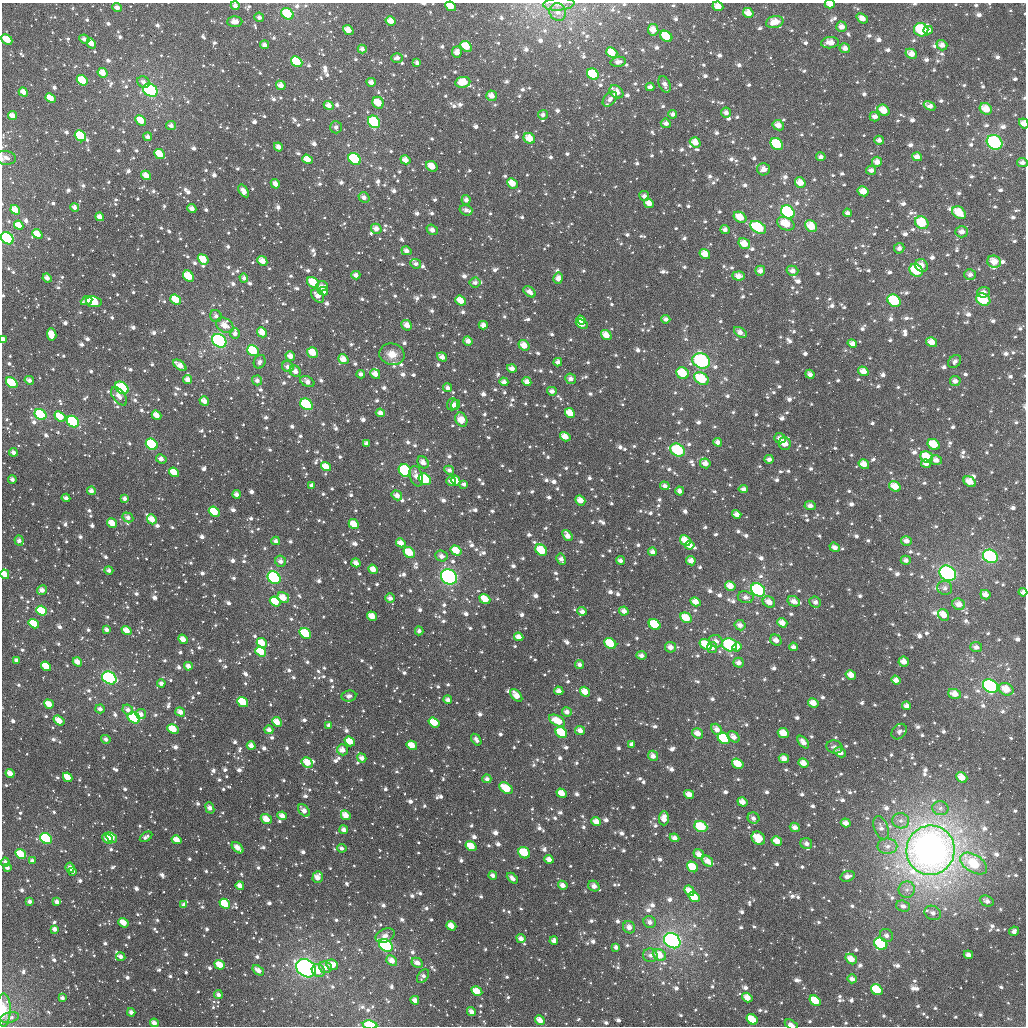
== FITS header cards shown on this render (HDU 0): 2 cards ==
NAXIS1  =                 1024
NAXIS2  =                 1024

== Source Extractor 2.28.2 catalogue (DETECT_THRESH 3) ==
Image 1024 x 1024 px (HDU 0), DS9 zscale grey, 1 PNG px = 1 image px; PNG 1028 x 1028 px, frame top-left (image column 1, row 1024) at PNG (2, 3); each listed source drawn as its Kron ellipse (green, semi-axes under 4 px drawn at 4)
Background 2000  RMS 57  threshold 171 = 3 sigma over >= 5 px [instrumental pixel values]
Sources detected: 1906; of the 1906, the 500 brightest by FLUX_AUTO listed and drawn (1406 fainter detections omitted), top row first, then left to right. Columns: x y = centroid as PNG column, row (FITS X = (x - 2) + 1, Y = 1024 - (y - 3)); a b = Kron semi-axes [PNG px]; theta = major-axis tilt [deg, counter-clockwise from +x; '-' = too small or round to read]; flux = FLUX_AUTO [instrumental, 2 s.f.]
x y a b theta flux
559 4 16 6 4 2.5e+04
830 4 5 3 - 3.1e+04
235 6 4 4 - 2.2e+04
451 6 5 4 - 7.1e+04
718 6 5 4 - 4.6e+04
117 8 5 4 - 2.3e+04
558 12 9 8 - 2.8e+04
748 13 5 5 - 4.4e+04
287 14 6 5 - 1.4e+05
259 17 5 4 - 1.9e+04
862 18 6 4 -37 2.9e+04
391 21 5 4 - 4.8e+04
235 22 7 5 3 3.7e+04
775 22 9 6 12 5.8e+04
842 27 5 5 - 2.9e+04
348 30 5 4 - 4.4e+04
653 30 6 5 - 4.6e+04
921 30 7 6 - 3.0e+05
928 30 4 4 - 1.8e+04
666 36 6 5 - 1.1e+05
7 39 6 4 -43 8.1e+04
84 39 5 4 - 1.8e+04
91 43 5 4 - 3.9e+04
830 43 9 5 6 4.6e+04
265 45 4 4 - 2.1e+04
942 45 5 5 - 2.5e+04
466 46 6 4 -41 7.6e+04
845 48 5 5 - 2.4e+04
362 49 4 4 - 1.8e+04
457 52 6 5 - 3.0e+04
612 53 6 5 - 8.8e+04
911 54 6 4 -29 3.5e+04
397 58 6 5 - 2.0e+04
297 62 6 5 - 2.1e+05
618 62 7 5 10 2.2e+04
417 63 4 4 - 1.8e+04
103 73 5 4 - 5.3e+04
593 74 6 5 - 1.1e+05
82 80 6 4 -38 1.6e+05
143 82 6 5 - 2.3e+04
371 82 4 4 - 2.6e+04
463 82 7 5 8 7.2e+04
665 84 8 5 -65 2.3e+04
281 85 5 4 - 3.4e+04
650 87 4 4 - 1.7e+04
150 90 7 6 - 9.6e+05
23 92 5 4 - 4.1e+04
616 92 8 5 -39 5.1e+04
491 96 5 5 - 3.8e+04
51 98 5 4 - 6.7e+04
610 99 8 5 48 2.0e+04
378 103 6 5 - 1.0e+05
329 105 5 4 - 2.9e+04
930 106 6 4 -27 2.5e+04
986 109 6 5 - 5.5e+04
884 110 6 5 - 6.0e+04
726 113 5 5 - 1.9e+04
673 114 4 4 - 1.8e+04
543 115 5 5 - 1.8e+04
13 116 5 4 - 4.4e+04
875 117 5 4 - 2.1e+04
141 120 6 4 -47 8.7e+04
374 122 7 5 -47 2.3e+05
666 123 5 4 - 1.8e+04
1024 123 5 4 - 3.6e+04
171 125 5 4 - 2.0e+04
778 125 6 5 - 3.6e+04
336 127 6 5 - 1.7e+04
80 136 6 5 - 2.8e+05
148 137 4 4 - 2.2e+04
529 138 6 5 - 6.5e+04
879 140 5 4 - 1.7e+04
695 142 5 5 - 4.5e+04
995 142 8 7 - 4.0e+05
777 144 7 5 -38 2.2e+05
278 147 5 4 - 3.0e+04
160 154 6 4 -42 7.3e+04
821 157 4 4 - 1.7e+04
917 157 5 4 - 2.7e+04
6 158 10 7 -7 2.4e+04
307 159 5 4 - 5.8e+04
355 159 7 5 -44 4.3e+05
405 160 5 4 - 3.8e+04
877 162 5 5 - 2.9e+04
1022 162 5 4 - 1.9e+04
432 166 6 5 - 5.1e+04
764 169 6 6 - 2.8e+04
871 170 5 4 - 1.9e+04
146 175 5 4 - 4.4e+04
512 183 6 4 -43 5.9e+04
800 183 5 5 - 4.7e+04
275 184 5 4 - 2.6e+04
243 191 7 4 -55 3.2e+04
863 191 5 5 - 4.8e+04
644 196 5 5 - 1.9e+04
364 197 6 5 - 1.9e+04
466 200 5 4 - 2.2e+04
649 203 5 4 - 3.9e+04
75 207 4 4 - 2.4e+04
192 208 5 4 - 2.7e+04
15 210 5 4 - 6.1e+04
466 210 6 5 - 1.8e+04
788 212 7 6 - 4.0e+05
847 213 4 4 - 1.8e+04
959 213 7 5 -38 8.6e+04
100 217 4 4 - 2.8e+04
740 217 7 5 -34 6.7e+04
922 223 7 6 - 1.2e+05
786 224 9 6 -26 8.3e+04
19 225 5 4 - 5.2e+04
811 226 6 5 - 7.2e+04
758 227 8 5 -29 2.7e+05
376 229 5 5 - 3.4e+04
432 230 6 4 -39 2.2e+04
725 230 5 4 - 1.9e+04
962 232 6 5 - 2.6e+04
37 234 5 4 - 6.7e+04
7 238 7 5 -41 7.2e+05
744 244 6 5 - 5.6e+04
899 248 5 5 - 1.7e+04
406 251 5 4 - 2.2e+04
705 254 5 4 - 5.6e+04
203 259 6 4 -39 9.6e+04
262 261 5 4 - 5.1e+04
994 262 7 6 - 5.2e+04
416 264 5 4 - 1.7e+04
921 265 7 6 - 3.3e+04
916 270 7 6 - 1.4e+05
760 271 5 5 - 2.8e+04
792 271 6 5 - 2.5e+04
356 275 4 4 - 2.1e+04
970 275 6 5 - 2.0e+04
188 276 6 5 - 1.2e+05
739 276 6 4 -5 3.0e+04
47 278 5 4 - 2.4e+04
244 278 4 4 - 1.8e+04
558 278 6 5 - 2.7e+04
313 282 6 5 - 9.4e+04
475 283 5 5 - 1.8e+04
322 286 6 5 - 2.1e+04
323 291 5 4 - 4.2e+04
530 292 7 4 -38 2.6e+04
984 292 6 5 - 2.1e+04
318 296 8 5 -53 3.7e+04
983 299 7 5 -30 1.8e+05
176 300 6 4 -41 8.9e+04
87 301 6 4 24 1.9e+04
461 301 6 4 -38 7.0e+04
894 301 7 5 -34 2.4e+05
94 302 8 5 -9 2.9e+05
216 316 6 5 - 1.9e+04
666 319 4 4 - 1.7e+04
581 320 5 4 - 3.2e+04
582 324 6 4 -23 5.4e+04
225 325 9 7 -34 4.9e+04
407 325 5 5 - 3.4e+04
483 325 4 4 - 2.8e+04
262 332 5 4 - 5.5e+04
740 332 7 4 -35 2.8e+04
52 334 6 4 -81 6.6e+04
235 334 5 5 - 1.9e+04
606 335 6 4 -38 5.0e+04
3 340 4 3 - 8.9e+04
219 341 7 6 - 7.8e+05
468 341 5 4 - 2.6e+04
932 342 6 5 - 4.4e+04
852 343 5 4 - 2.7e+04
524 345 6 5 - 4.9e+04
253 351 6 5 - 2.6e+05
313 353 6 5 - 9.0e+04
392 354 13 10 -14 5.5e+04
290 356 5 4 - 3.4e+04
442 357 5 4 - 3.0e+04
343 359 5 4 - 4.4e+04
701 361 9 7 -22 4.9e+05
955 361 7 5 47 1.7e+04
260 362 7 5 64 1.8e+04
558 362 4 4 - 2.2e+04
180 365 8 4 -37 4.4e+04
288 367 6 5 - 2.0e+04
512 368 5 4 - 2.5e+04
295 371 6 5 - 2.7e+04
863 371 5 4 - 3.9e+04
683 373 7 5 -33 1.5e+05
361 374 4 4 - 1.8e+04
375 374 5 4 - 4.0e+04
810 374 5 4 - 2.0e+04
571 379 5 5 - 2.0e+04
701 379 8 5 -34 1.6e+05
29 380 5 4 - 2.2e+04
188 380 4 4 - 3.3e+04
257 380 5 5 - 1.9e+04
955 381 5 5 - 2.2e+04
307 382 8 5 -27 2.8e+04
504 382 4 4 - 2.3e+04
527 382 5 4 - 2.9e+04
12 383 6 4 -38 1.6e+05
122 388 7 5 -34 2.4e+05
448 388 5 4 - 1.8e+04
552 391 5 4 - 2.1e+04
119 396 11 6 -54 3.2e+04
204 401 5 4 - 3.5e+04
306 404 7 5 -36 3.5e+05
452 404 6 5 - 1.7e+04
456 405 5 4 - 1.9e+04
380 413 4 4 - 2.8e+04
570 413 5 4 - 6.2e+04
40 414 6 5 - 2.4e+05
157 415 5 4 - 4.8e+04
60 416 6 4 -38 9.8e+04
461 420 7 5 -64 6.3e+04
73 422 7 5 -36 4.2e+05
565 437 5 4 - 4.8e+04
780 438 5 5 - 2.4e+04
718 442 4 4 - 2.2e+04
366 443 4 4 - 1.8e+04
152 444 6 5 - 3.5e+05
785 444 6 6 - 6.9e+04
934 445 6 5 - 1.0e+05
677 450 8 6 -33 2.6e+05
13 452 4 3 - 2.2e+04
927 457 6 5 - 1.2e+05
161 459 5 4 - 2.6e+04
769 459 5 4 - 1.8e+04
936 460 6 4 -20 2.8e+04
423 462 6 5 - 3.2e+04
705 463 5 5 - 3.2e+04
864 464 5 4 - 4.2e+04
926 464 5 4 - 2.4e+04
326 467 5 4 - 6.3e+04
449 470 5 4 - 1.8e+04
405 471 7 5 -46 4.6e+05
174 472 5 4 - 7.4e+04
416 476 10 6 -72 3.6e+04
12 479 4 3 - 1.8e+04
425 479 6 5 - 2.1e+05
451 481 5 4 - 2.6e+04
456 481 5 4 - 5.0e+04
970 482 7 5 -33 4.4e+04
464 484 4 4 - 1.7e+04
312 485 4 4 - 1.7e+04
665 486 5 4 - 1.8e+04
895 486 6 5 - 6.0e+04
743 489 5 4 - 1.9e+04
91 491 4 4 - 2.5e+04
680 491 4 4 - 2.0e+04
236 494 4 4 - 2.5e+04
397 495 5 4 - 2.9e+04
66 498 4 3 - 2.0e+04
125 498 4 3 - 2.2e+04
580 500 5 4 - 4.3e+04
810 506 5 4 - 2.1e+04
214 512 6 4 -39 9.2e+04
737 514 5 4 - 2.9e+04
128 517 6 4 -31 2.2e+04
152 519 5 4 - 5.2e+04
112 523 5 4 - 5.9e+04
354 524 5 4 - 6.6e+04
567 536 6 4 -54 3.5e+04
19 540 5 4 - 2.2e+04
685 540 6 5 - 6.5e+04
276 541 4 4 - 1.9e+04
906 541 5 5 - 2.5e+04
401 543 5 4 - 3.9e+04
690 545 5 4 - 3.2e+04
835 547 5 4 - 2.6e+04
541 550 6 5 - 1.1e+05
456 551 6 4 -33 7.3e+04
409 552 6 5 - 1.1e+05
653 552 4 4 - 2.4e+04
441 556 6 5 - 2.5e+04
990 556 8 6 -31 4.3e+05
561 559 6 4 -64 2.0e+04
620 560 4 4 - 1.9e+04
906 560 5 4 - 1.8e+04
281 561 6 5 - 2.3e+04
691 561 5 4 - 3.1e+04
356 563 5 4 - 3.2e+04
373 569 5 4 - 4.1e+04
109 570 4 4 - 1.7e+04
948 573 9 7 -37 7.3e+05
5 574 5 4 - 5.6e+04
449 577 8 7 - 6.5e+05
274 578 7 5 -38 6.0e+05
730 586 5 4 - 4.7e+04
945 588 7 7 - 1.7e+04
42 590 5 4 - 3.1e+04
758 590 7 6 - 4.5e+05
1023 592 4 4 - 1.8e+04
985 595 5 4 - 3.1e+04
746 597 8 6 -10 2.0e+04
283 598 6 5 - 5.5e+04
390 598 5 4 - 2.3e+04
485 599 6 4 -37 7.4e+04
794 601 6 5 - 3.0e+04
275 602 6 4 -38 9.4e+04
695 602 5 4 - 4.0e+04
769 602 6 5 - 3.9e+04
815 602 6 5 - 1.9e+04
959 604 6 5 - 3.4e+04
42 611 6 4 -37 1.6e+05
582 611 5 4 - 2.1e+04
624 611 5 4 - 2.9e+04
944 615 6 5 - 4.7e+04
372 616 5 4 - 5.2e+04
686 618 6 5 - 7.5e+04
782 623 5 4 - 3.7e+04
34 624 5 4 - 1.3e+05
655 625 6 5 - 2.2e+05
740 625 6 5 - 2.3e+04
106 630 4 3 - 1.8e+04
127 630 5 4 - 5.1e+04
419 631 4 4 - 1.8e+04
305 633 6 5 - 2.6e+05
519 637 5 4 - 3.7e+04
183 639 5 4 - 3.7e+04
776 640 6 5 - 2.8e+04
716 641 7 6 - 2.9e+04
262 643 5 4 - 8.7e+04
610 644 6 5 - 1.3e+05
706 644 6 5 - 1.3e+05
730 645 8 6 -21 3.3e+05
670 647 5 5 - 2.8e+04
737 647 5 4 - 3.2e+04
793 647 4 4 - 2.0e+04
976 647 6 5 - 1.9e+04
712 648 5 5 - 2.1e+04
261 652 6 4 -38 1.5e+05
641 655 5 4 - 2.0e+04
16 660 4 3 - 1.8e+04
77 662 5 4 - 4.1e+04
904 662 5 5 - 3.7e+04
738 663 5 5 - 2.3e+04
580 665 5 4 - 1.8e+04
46 666 5 4 - 9.2e+04
188 666 4 3 - 2.7e+04
851 675 5 4 - 4.4e+04
109 678 7 6 - 6.1e+05
896 680 5 4 - 2.7e+04
161 683 4 4 - 1.9e+04
990 686 8 6 -34 1.2e+06
1006 689 7 6 - 6.5e+04
559 691 4 4 - 2.9e+04
585 692 5 4 - 5.2e+04
955 694 6 5 - 3.8e+04
516 695 7 4 -49 4.3e+04
349 696 7 5 8 1.9e+04
448 700 4 4 - 2.2e+04
243 702 6 4 -38 1.9e+05
813 703 5 4 - 4.2e+04
49 704 5 4 - 6.1e+04
906 706 4 4 - 2.0e+04
100 709 5 4 - 2.1e+04
128 710 6 4 -44 2.3e+04
180 712 5 4 - 3.3e+04
567 712 5 4 - 2.3e+04
141 714 5 5 - 2.4e+04
134 718 6 5 - 3.5e+05
59 720 6 4 -37 4.9e+04
557 721 9 5 -29 8.3e+04
277 722 5 4 - 5.7e+04
434 722 6 4 -36 8.0e+04
329 726 4 3 - 2.0e+04
173 729 6 4 -28 8.9e+04
717 729 6 4 -50 2.8e+04
269 730 4 4 - 2.3e+04
580 730 5 4 - 2.9e+04
561 732 6 5 - 1.3e+05
899 732 9 6 47 1.8e+04
698 733 6 5 - 3.5e+04
783 733 6 5 - 6.3e+04
733 737 7 5 -39 2.7e+04
724 738 6 5 - 3.1e+05
106 739 5 4 - 1.7e+04
476 740 6 4 -55 1.9e+04
350 741 5 4 - 7.5e+04
803 742 7 4 -50 2.9e+04
632 744 4 4 - 1.8e+04
412 745 5 4 - 5.7e+04
251 746 4 4 - 2.9e+04
834 747 8 6 -15 1.9e+04
342 750 5 5 - 3.6e+04
840 752 6 4 -28 2.8e+04
653 756 5 4 - 2.4e+04
362 758 5 4 - 2.5e+04
784 758 5 4 - 3.6e+04
307 762 6 4 -30 6.9e+04
803 763 5 4 - 3.6e+04
738 764 6 4 -34 8.8e+04
10 773 4 4 - 4.3e+04
68 777 5 4 - 7.1e+04
962 777 6 4 -40 4.2e+04
487 779 4 4 - 1.7e+04
506 788 7 5 -37 1.1e+05
562 793 5 4 - 5.4e+04
689 794 5 4 - 3.3e+04
742 802 5 4 - 3.8e+04
210 808 5 4 - 2.8e+04
940 808 8 7 - 1.9e+04
304 810 7 5 -47 3.0e+04
346 815 5 4 - 4.3e+04
282 816 5 4 - 3.3e+04
664 818 7 5 88 4.0e+04
753 818 6 5 - 1.8e+04
266 819 6 4 -36 4.5e+04
901 821 8 7 - 2.3e+04
596 822 5 4 - 3.4e+04
846 823 5 4 - 2.8e+04
701 827 7 5 -22 1.6e+05
795 827 5 4 - 2.3e+04
881 828 12 7 -70 2.5e+04
344 830 4 4 - 2.1e+04
111 837 6 4 -41 8.2e+04
146 837 7 4 32 1.8e+04
46 838 6 5 - 3.9e+05
675 838 5 4 - 2.2e+04
758 838 7 6 - 1.2e+05
107 839 6 4 -43 2.9e+04
177 840 5 4 - 5.2e+04
777 841 5 4 - 4.5e+04
806 844 6 5 - 2.0e+04
471 846 6 4 -35 7.9e+04
887 846 10 8 0 2.6e+04
238 848 7 4 -43 4.3e+04
342 848 5 4 - 1.8e+04
930 850 25 24 - 4.0e+06
524 853 6 5 - 1.2e+05
21 854 5 4 - 1.3e+05
699 854 5 4 - 3.3e+04
549 859 5 4 - 2.7e+04
32 861 4 3 - 2.0e+04
707 861 6 4 -38 3.6e+04
5 862 4 4 - 2.0e+04
974 863 15 8 -33 1.9e+05
692 867 6 5 - 1.0e+05
7 868 4 3 - 1.7e+04
70 868 5 4 - 2.1e+04
73 871 4 3 - 1.9e+04
493 875 4 4 - 1.8e+04
848 876 7 5 18 2.3e+04
318 877 6 5 - 4.1e+04
512 878 6 4 -43 1.9e+04
563 885 5 4 - 2.8e+04
240 886 4 4 - 3.1e+04
594 886 6 5 - 2.7e+04
907 890 8 8 - 2.1e+04
689 891 6 4 -42 4.4e+04
694 897 6 5 - 1.4e+05
30 901 3 3 - 1.8e+04
987 901 7 5 -23 2.1e+04
57 902 4 3 - 2.4e+04
225 904 5 4 - 1.4e+05
184 905 4 3 - 1.9e+04
903 906 7 5 -18 1.9e+04
933 913 8 7 - 2.1e+04
650 922 6 5 - 2.3e+04
123 923 5 4 - 5.6e+04
451 926 5 4 - 5.0e+04
629 927 6 5 - 2.9e+04
55 929 4 3 - 2.3e+04
1014 931 5 4 - 1.9e+04
886 935 7 6 - 1.8e+04
385 936 10 6 24 2.6e+04
521 939 4 4 - 2.7e+04
554 941 4 4 - 2.1e+04
672 941 9 7 -36 1.3e+06
881 944 7 5 -35 4.1e+05
386 945 7 5 -37 6.3e+05
616 947 4 3 - 1.7e+04
650 955 7 7 - 1.8e+04
659 955 7 5 -35 7.9e+04
968 955 5 4 - 2.3e+04
121 957 5 3 - 2.0e+04
851 959 6 4 -37 4.5e+04
392 961 6 4 -41 4.0e+04
417 963 6 4 -28 3.1e+04
220 965 5 4 - 8.2e+04
332 965 6 5 - 5.2e+04
325 967 6 5 - 3.2e+04
306 968 11 8 -34 1.0e+06
258 970 6 4 -38 3.1e+04
318 971 7 6 - 4.9e+04
423 976 8 5 53 1.9e+04
852 979 5 4 - 2.2e+04
877 990 6 5 - 1.3e+05
477 991 6 4 -30 6.5e+04
218 995 4 3 - 1.7e+04
62 998 4 3 - 1.9e+04
747 998 5 4 - 4.6e+04
415 1000 4 4 - 2.9e+04
815 1001 6 4 -36 1.2e+05
3 1010 16 7 89 5.3e+04
131 1012 4 4 - 2.1e+04
471 1012 5 4 - 2.5e+04
10 1018 9 5 12 1.8e+04
752 1019 6 4 -36 1.1e+05
540 1020 5 4 - 4.3e+04
154 1023 4 4 - 2.9e+04
370 1025 7 4 -10 4.1e+05
791 1025 7 4 -30 2.0e+04
At the frame edge (FLAGS 8, measured only in part): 18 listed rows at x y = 559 4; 830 4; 235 6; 451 6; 718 6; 558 12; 7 39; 1024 123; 6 158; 1022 162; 15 210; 7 238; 3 340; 5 574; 1023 592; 3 1010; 370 1025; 791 1025
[1406 fainter detections neither listed nor drawn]

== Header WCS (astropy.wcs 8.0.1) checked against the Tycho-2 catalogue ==
Header WCS as astropy/WCSLIB reads it (applying the file's SIP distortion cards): RA---TAN-SIP/DEC--TAN-SIP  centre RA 03:39:57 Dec +77:01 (54.99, +77.01 deg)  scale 8.66 arcsec/px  FOV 147.8' x 147.9'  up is +177 deg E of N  parity flipped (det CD > 0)
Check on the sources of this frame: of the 60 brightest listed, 57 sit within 13.0 arcsec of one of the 180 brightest Tycho-2 stars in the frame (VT <= 11.28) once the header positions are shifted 3.54 arcsec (2.77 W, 2.21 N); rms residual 4.43 arcsec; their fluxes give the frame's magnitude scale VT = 23.04 - 2.5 log10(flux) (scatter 0.29 mag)
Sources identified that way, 345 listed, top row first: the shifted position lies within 13.0 arcsec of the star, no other Tycho-2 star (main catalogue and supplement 1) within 26.0 arcsec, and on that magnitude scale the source's flux lands within +1.5 / -3 mag of the star's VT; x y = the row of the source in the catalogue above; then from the Tycho-2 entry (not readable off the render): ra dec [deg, ICRS J2000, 3 dp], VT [Tycho-2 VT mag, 2 dp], TYC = Tycho-2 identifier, HIP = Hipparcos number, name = IAU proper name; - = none
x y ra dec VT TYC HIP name
830 4 52.122 +75.735 11.44 4509-2698-1 - -
235 6 57.936 +75.802 11.58 4509-3037-1 - -
451 6 55.821 +75.797 11.16 4509-2041-1 - -
718 6 53.206 +75.763 11.42 4509-2707-1 - -
117 8 59.092 +75.803 11.50 4509-3312-1 - -
748 13 52.906 +75.774 10.96 4509-2157-1 - -
287 14 57.420 +75.822 9.77 4509-3437-1 - -
391 21 56.406 +75.836 10.92 4509-3301-1 - -
775 22 52.636 +75.790 11.75 4509-2586-1 - -
842 27 51.985 +75.787 11.57 4509-3047-1 - -
348 30 56.821 +75.860 11.46 4509-2476-1 - -
653 30 53.824 +75.831 11.95 4509-3406-1 - -
921 30 51.204 +75.776 9.36 4509-3228-1 15901 -
928 30 51.138 +75.773 12.08 4509-2671-1 - -
666 36 53.689 +75.845 10.61 4509-3092-1 - -
7 39 60.182 +75.871 10.79 4510-1503-1 - -
91 43 59.355 +75.887 11.73 4509-2939-1 - -
830 43 52.073 +75.828 11.51 4509-3291-1 - -
942 45 50.986 +75.806 11.42 4509-3017-1 - -
466 46 55.657 +75.892 10.38 4509-2724-1 - -
845 48 51.931 +75.838 11.67 4509-2438-1 - -
612 53 54.216 +75.892 10.95 4509-2757-1 - -
397 58 56.335 +75.924 11.97 4509-2308-1 - -
297 62 57.328 +75.938 10.07 4509-2899-1 - -
103 73 59.252 +75.959 11.36 4509-2810-1 - -
593 74 54.392 +75.946 9.88 4509-3046-1 - -
82 80 59.455 +75.975 10.12 4509-3134-1 - -
281 85 57.487 +75.994 11.31 4509-3317-1 - -
150 90 58.779 +76.004 8.38 4509-3169-1 18329 -
23 92 60.044 +75.998 11.62 4510-1157-1 - -
616 92 54.146 +75.985 11.56 4509-3283-1 - -
491 96 55.384 +76.009 11.45 4509-3367-1 - -
51 98 59.776 +76.015 11.90 4509-2213-1 - -
378 103 56.514 +76.034 10.87 4509-2374-1 - -
329 105 57.009 +76.041 11.56 4509-1595-1 - -
930 106 51.039 +75.955 11.46 4509-2883-1 - -
986 109 50.483 +75.947 10.76 4509-2467-1 - -
884 110 51.488 +75.978 10.95 4509-3214-1 - -
875 117 51.573 +75.994 12.07 4509-2653-1 - -
141 120 58.883 +76.075 11.31 4509-2068-1 - -
374 122 56.550 +76.080 9.34 4509-2889-1 - -
1024 123 50.087 +75.970 11.01 4509-2959-1 - -
778 125 52.517 +76.037 11.33 4509-2103-1 - -
336 127 56.934 +76.093 12.61 4509-3091-1 - -
80 136 59.490 +76.109 9.82 4509-2448-1 - -
529 138 54.992 +76.108 10.76 4509-2948-1 - -
695 142 53.332 +76.094 11.75 4509-3419-1 - -
995 142 50.354 +76.024 8.44 4509-2949-1 15646 -
777 144 52.516 +76.083 9.68 4509-3101-1 - -
278 147 57.508 +76.142 12.47 4509-3120-1 - -
160 154 58.701 +76.157 10.69 4509-2666-1 - -
821 157 52.068 +76.103 12.02 4509-1625-1 - -
917 157 51.110 +76.079 11.56 4509-1837-1 - -
355 159 56.738 +76.170 9.31 4509-1993-1 - -
405 160 56.230 +76.170 11.85 4509-1683-1 - -
877 162 51.501 +76.102 11.53 4509-1555-1 - -
1022 162 50.058 +76.063 12.17 4509-2963-1 - -
432 166 55.961 +76.184 12.12 4509-1441-1 - -
764 169 52.626 +76.146 11.69 4509-1855-1 - -
871 170 51.552 +76.123 12.09 4509-3077-1 - -
146 175 58.844 +76.207 10.93 4509-1879-1 - -
512 183 55.144 +76.218 11.35 4509-2096-1 - -
275 184 57.537 +76.232 12.23 4509-2570-1 - -
863 191 51.609 +76.176 11.55 4509-1781-1 - -
644 196 53.808 +76.231 12.14 4509-2216-1 - -
192 208 58.386 +76.289 11.86 4509-2697-1 - -
15 210 60.177 +76.280 11.28 4510-1026-1 - -
788 212 52.344 +76.244 8.85 4509-1935-1 - -
959 213 50.625 +76.202 10.07 4509-2078-1 - -
100 217 59.324 +76.304 11.48 4509-1661-1 - -
740 217 52.822 +76.266 11.49 4509-2561-1 - -
922 223 50.987 +76.236 9.78 4509-1411-1 - -
786 224 52.350 +76.272 11.10 4509-2830-1 - -
19 225 60.149 +76.318 11.31 4510-1128-1 - -
811 226 52.096 +76.272 10.43 4509-2247-1 - -
758 227 52.628 +76.287 9.80 4509-2837-1 - -
376 229 56.510 +76.336 11.49 4509-2166-1 - -
432 230 55.937 +76.337 12.13 4509-2348-1 - -
962 232 50.576 +76.246 11.35 4509-1549-1 - -
37 234 59.962 +76.341 11.23 4509-1912-1 - -
7 238 60.267 +76.349 8.83 4510-1620-1 - -
744 244 52.760 +76.328 11.40 4509-1856-1 - -
705 254 53.151 +76.360 11.29 4509-2248-1 - -
203 259 58.277 +76.412 10.90 4509-2525-1 - -
262 261 57.669 +76.417 10.92 4509-2509-1 - -
994 262 50.213 +76.309 10.92 4509-2330-1 - -
916 270 50.988 +76.352 9.92 4509-3335-1 - -
760 271 52.575 +76.389 11.69 4509-2077-1 - -
792 271 52.247 +76.383 11.73 4509-2599-1 - -
970 275 50.441 +76.346 12.18 4509-2434-1 - -
188 276 58.429 +76.452 10.10 4509-2269-1 - -
739 276 52.793 +76.407 12.06 4509-2373-1 - -
47 278 59.881 +76.448 11.65 4509-2639-1 - -
244 278 57.863 +76.457 12.66 4509-1830-1 - -
558 278 54.636 +76.442 12.06 4509-1941-1 - -
313 282 57.149 +76.468 10.34 4509-2254-1 - -
323 291 57.045 +76.488 11.43 4509-2143-1 - -
983 299 50.273 +76.402 9.31 4509-1958-1 - -
176 300 58.564 +76.508 10.41 4509-1249-1 - -
461 301 55.626 +76.504 10.87 4509-1271-1 - -
894 301 51.179 +76.430 9.34 4509-1255-1 - -
666 319 53.505 +76.523 12.26 4509-2636-1 - -
581 320 54.378 +76.537 11.74 4509-1913-1 - -
582 324 54.369 +76.546 10.97 4509-1737-1 - -
225 325 58.064 +76.571 11.52 4509-1950-1 - -
407 325 56.175 +76.567 11.79 4509-1761-1 - -
262 332 57.677 +76.588 11.82 4509-1425-1 - -
740 332 52.730 +76.541 12.06 4509-1189-1 - -
606 335 54.107 +76.571 11.03 4509-1229-1 - -
3 340 60.370 +76.591 10.60 4510-620-1 - -
219 341 58.114 +76.609 8.14 4509-1643-1 18118 -
468 341 55.534 +76.601 11.72 4509-1899-1 - -
932 342 50.748 +76.519 11.00 4509-2236-1 - -
852 343 51.561 +76.543 11.86 4509-1887-1 - -
524 345 54.952 +76.606 10.88 4509-1453-1 - -
253 351 57.769 +76.633 9.94 4509-2099-1 - -
313 353 57.147 +76.637 11.03 4509-1279-1 - -
290 356 57.382 +76.645 11.28 4509-1263-1 - -
343 359 56.829 +76.652 11.19 4509-2628-1 - -
180 365 58.532 +76.666 11.57 4509-1957-1 - -
512 368 55.070 +76.662 11.66 4509-1177-1 - -
295 371 57.330 +76.682 11.49 4509-3256-1 - -
863 371 51.417 +76.607 11.87 4509-1223-1 - -
683 373 53.289 +76.651 11.12 4509-3293-1 - -
361 374 56.648 +76.687 12.41 4509-1808-1 - -
571 379 54.453 +76.680 12.17 4509-1383-1 - -
701 379 53.085 +76.660 9.78 4509-1387-1 - -
188 380 58.453 +76.701 11.22 4509-1680-1 - -
257 380 57.729 +76.704 12.54 4509-1668-1 - -
955 381 50.460 +76.605 11.95 4509-1884-1 - -
307 382 57.200 +76.707 12.06 4509-1658-1 - -
504 382 55.147 +76.696 11.82 4509-1752-1 - -
527 382 54.908 +76.693 12.25 4509-1768-1 - -
12 383 60.291 +76.696 9.64 4510-927-1 - -
122 388 59.146 +76.717 9.20 4509-1624-1 - -
448 388 55.735 +76.715 12.52 4509-1724-1 - -
552 391 54.642 +76.713 11.72 4509-1608-1 - -
204 401 58.281 +76.753 11.49 4509-1248-1 - -
306 404 57.209 +76.762 9.24 4509-1630-1 - -
456 405 55.646 +76.755 12.19 4509-1360-1 - -
380 413 56.433 +76.780 11.82 4509-1698-1 - -
570 413 54.438 +76.763 11.26 4509-1798-1 - -
40 414 60.005 +76.775 9.33 4510-801-1 - -
157 415 58.786 +76.785 11.89 4509-1266-1 - -
60 416 59.802 +76.781 10.73 4509-1602-1 - -
461 420 55.574 +76.789 11.22 4509-1438-1 - -
73 422 59.666 +76.795 8.95 4509-1470-1 - -
565 437 54.476 +76.821 11.77 4509-1204-1 - -
718 442 52.868 +76.809 11.94 4509-1210-1 - -
152 444 58.842 +76.856 9.20 4509-1264-1 - -
785 444 52.163 +76.798 11.12 4509-1230-1 - -
934 445 50.601 +76.763 10.78 4509-1398-1 - -
927 457 50.659 +76.795 10.79 4509-1788-1 - -
161 459 58.750 +76.890 11.97 4513-1229-1 - -
936 460 50.559 +76.799 12.09 4509-1646-1 - -
705 463 52.979 +76.863 11.78 4509-1480-1 - -
864 464 51.308 +76.829 11.48 4509-1368-1 - -
326 467 56.998 +76.911 11.98 4513-36-1 - -
405 471 56.155 +76.917 9.34 4513-1149-1 17471 -
174 472 58.613 +76.924 11.00 4513-264-1 - -
12 479 60.336 +76.928 11.90 4514-20-1 - -
425 479 55.942 +76.937 9.58 4513-1443-1 - -
456 481 55.615 +76.937 11.51 4513-1323-1 - -
970 482 50.178 +76.841 11.12 4509-1238-1 - -
464 484 55.528 +76.945 11.92 4513-519-1 - -
312 485 57.150 +76.956 12.13 4513-1421-1 - -
895 486 50.955 +76.875 10.81 4509-1464-1 - -
91 491 59.501 +76.963 11.56 4513-96-1 - -
680 491 53.231 +76.933 12.01 4513-1357-1 - -
397 495 56.238 +76.977 11.91 4513-875-1 - -
66 498 59.771 +76.978 12.49 4513-1387-1 - -
125 498 59.146 +76.983 11.99 4513-1175-1 - -
580 500 54.278 +76.972 11.57 4513-1379-1 - -
214 512 58.192 +77.019 10.30 4513-1339-1 - -
737 514 52.605 +76.979 11.66 4513-1231-1 - -
152 519 58.861 +77.035 10.97 4513-1313-1 - -
112 523 59.288 +77.042 10.83 4513-1385-1 - -
354 524 56.691 +77.049 10.72 4513-533-1 - -
567 536 54.395 +77.059 11.56 4513-1133-1 - -
19 540 60.293 +77.075 12.02 4514-1298-1 - -
685 540 53.130 +77.051 11.05 4513-1253-1 - -
401 543 56.184 +77.091 11.84 4513-671-1 - -
690 545 53.082 +77.061 11.25 4513-1201-1 - -
541 550 54.667 +77.097 9.93 4513-969-1 - -
456 551 55.582 +77.107 11.22 4513-384-1 - -
409 552 56.090 +77.114 10.16 4513-921-1 - -
653 552 53.469 +77.084 11.72 4513-587-1 - -
441 556 55.743 +77.120 11.55 4513-1025-1 - -
990 556 49.853 +77.014 8.54 4512-1238-1 - -
620 560 53.810 +77.110 12.12 4513-419-1 - -
691 561 53.052 +77.099 11.74 4513-1309-1 - -
356 563 56.662 +77.142 12.30 4513-1157-1 - -
373 569 56.477 +77.156 11.65 4513-431-1 - -
109 570 59.338 +77.156 12.54 4513-569-1 - -
948 573 50.284 +77.067 7.85 4513-183-1 15620 -
5 574 60.463 +77.155 11.31 4514-1204-1 - -
449 577 55.650 +77.170 7.89 4513-351-1 17333 -
274 578 57.546 +77.179 8.60 4513-189-1 17940 -
730 586 52.606 +77.152 11.17 4513-1153-1 - -
42 590 60.070 +77.197 12.25 4514-1124-1 - -
758 590 52.298 +77.156 8.59 4513-102-1 16233 -
283 598 57.448 +77.227 11.40 4513-607-1 - -
485 599 55.253 +77.220 11.13 4513-282-1 - -
275 602 57.536 +77.236 11.09 4513-207-1 - -
695 602 52.967 +77.196 12.03 4513-141-1 - -
769 602 52.173 +77.182 11.98 4513-144-1 - -
815 602 51.676 +77.170 12.19 4513-186-1 - -
959 604 50.128 +77.137 11.38 4513-433-1 - -
42 611 60.081 +77.247 9.87 4514-1034-1 - -
944 615 50.276 +77.167 11.16 4513-809-1 - -
372 616 56.478 +77.269 11.30 4513-457-1 - -
686 618 53.055 +77.237 10.46 4513-743-1 - -
782 623 52.008 +77.229 11.27 4513-18-1 - -
34 624 60.171 +77.277 10.44 4514-1512-1 - -
655 625 53.391 +77.259 10.27 4513-951-1 - -
740 625 52.466 +77.243 12.65 4513-941-1 - -
127 630 59.161 +77.301 11.51 4513-2707-1 - -
419 631 55.963 +77.301 12.15 4513-2700-1 - -
305 633 57.203 +77.313 9.79 4513-2664-1 - -
776 640 52.060 +77.272 11.51 4513-33-1 - -
716 641 52.713 +77.287 11.84 4513-2786-1 - -
262 643 57.682 +77.336 11.17 4513-2541-1 - -
610 644 53.860 +77.312 10.09 4513-2703-1 - -
706 644 52.818 +77.297 10.83 4513-2715-1 - -
737 647 52.478 +77.296 11.48 4513-2769-1 - -
793 647 51.865 +77.283 11.66 4513-2776-1 - -
261 652 57.693 +77.357 10.30 4513-2517-1 - -
641 655 53.512 +77.335 12.75 4513-2545-1 - -
77 662 59.712 +77.373 11.63 4513-2409-1 - -
904 662 50.645 +77.290 11.71 4513-2740-1 - -
46 666 60.058 +77.381 11.16 4514-954-1 - -
188 666 58.493 +77.391 11.67 4513-2372-1 - -
851 675 51.205 +77.337 11.14 4513-2537-1 - -
109 678 59.366 +77.415 8.29 4513-2362-1 18510 -
896 680 50.707 +77.337 11.58 4513-2538-1 - -
161 683 58.798 +77.430 12.53 4513-2269-1 - -
990 686 49.665 +77.323 8.55 4512-2551-1 15408 -
1006 689 49.492 +77.325 10.90 4512-322-1 - -
559 691 54.399 +77.432 11.62 4513-2338-1 - -
585 692 54.109 +77.431 10.90 4513-2787-1 - -
955 694 50.047 +77.352 11.21 4513-2663-1 - -
243 702 57.895 +77.478 10.25 4513-2159-1 - -
813 703 51.584 +77.413 11.57 4513-2540-1 - -
49 704 60.045 +77.472 11.43 4514-858-1 - -
906 706 50.560 +77.395 11.85 4513-2356-1 - -
100 709 59.481 +77.488 11.93 4513-2146-1 - -
180 712 58.592 +77.500 11.34 4513-2352-1 - -
567 712 54.297 +77.481 11.76 4513-2110-1 - -
134 718 59.105 +77.512 9.26 4513-2285-1 - -
59 720 59.940 +77.513 11.17 4513-2028-1 - -
277 722 57.514 +77.526 10.72 4513-1838-1 - -
434 722 55.767 +77.521 10.66 4513-2263-1 - -
173 729 58.671 +77.541 11.23 4513-2151-1 - -
269 730 57.605 +77.545 12.47 4513-1886-1 - -
580 730 54.137 +77.524 11.96 4513-2166-1 - -
561 732 54.343 +77.532 10.06 4513-2193-1 - -
783 733 51.879 +77.493 11.21 4513-2125-1 - -
724 738 52.531 +77.519 9.65 4513-2501-1 - -
106 739 59.427 +77.561 12.15 4513-2396-1 - -
350 741 56.698 +77.572 11.10 4513-1665-1 - -
803 742 51.646 +77.511 11.73 4513-1914-1 - -
632 744 53.554 +77.549 12.12 4513-2124-1 - -
412 745 56.005 +77.578 11.32 4513-2330-1 - -
834 747 51.300 +77.512 12.43 4513-2094-1 - -
342 750 56.781 +77.592 11.94 4513-1834-1 - -
840 752 51.230 +77.524 11.87 4513-2228-1 - -
362 758 56.564 +77.611 11.68 4513-2492-1 - -
784 758 51.846 +77.553 11.78 4513-1982-1 - -
307 762 57.175 +77.623 10.85 4513-2096-1 - -
803 763 51.624 +77.560 11.08 4513-2410-1 - -
738 764 52.352 +77.576 10.76 4513-1766-1 - -
10 773 60.513 +77.634 11.71 4514-628-1 - -
68 777 59.867 +77.650 11.67 4513-2233-1 - -
962 777 49.851 +77.550 11.08 4512-1714-1 - -
506 788 54.928 +77.673 10.04 4513-1630-1 - -
562 793 54.302 +77.678 11.26 4513-2610-1 - -
742 802 52.263 +77.667 11.52 4513-2616-1 - -
210 808 58.276 +77.731 11.78 4513-2273-1 - -
304 810 57.206 +77.739 11.81 4513-2577-1 - -
346 815 56.734 +77.749 11.16 4513-1819-1 - -
664 818 53.132 +77.724 11.86 4513-2376-1 - -
266 819 57.632 +77.760 11.14 4513-2563-1 - -
596 822 53.896 +77.741 11.40 4513-2576-1 - -
846 823 51.080 +77.692 12.26 4513-2059-1 - -
701 827 52.707 +77.735 9.68 4513-1258-1 - -
795 827 51.649 +77.715 11.81 4513-1965-1 - -
111 837 59.402 +77.797 10.35 4513-2039-1 - -
46 838 60.138 +77.795 9.08 4514-390-1 - -
675 838 52.995 +77.767 12.34 4513-1595-1 - -
107 839 59.448 +77.800 11.98 4513-2511-1 - -
177 840 58.658 +77.807 11.46 4513-2486-1 - -
777 841 51.836 +77.753 10.97 4513-1947-1 - -
806 844 51.501 +77.751 12.28 4513-1803-1 - -
471 846 55.299 +77.815 10.49 4513-2006-1 - -
238 848 57.967 +77.827 11.34 4513-1672-1 - -
524 853 54.689 +77.826 9.94 4513-2606-1 - -
21 854 60.436 +77.829 10.44 4514-495-1 - -
699 854 52.705 +77.801 11.76 4513-2753-1 - -
549 859 54.405 +77.838 11.81 4513-1810-1 - -
707 861 52.604 +77.815 11.36 4513-1544-1 - -
5 862 60.620 +77.847 12.47 4514-806-1 - -
974 863 49.582 +77.751 9.85 4512-2515-1 - -
692 867 52.763 +77.834 10.37 4513-2666-1 - -
73 871 59.854 +77.876 12.53 4513-1406-1 - -
493 875 55.040 +77.883 12.10 4513-1783-1 - -
318 877 57.046 +77.900 11.44 4513-302-1 - -
563 885 54.234 +77.899 12.09 4513-1724-1 - -
240 886 57.940 +77.920 11.97 4513-2254-1 - -
594 886 53.875 +77.896 11.56 4513-1749-1 - -
689 891 52.782 +77.890 11.75 4513-1998-1 - -
694 897 52.718 +77.904 11.44 4513-2293-1 - -
30 901 60.363 +77.944 11.75 4514-481-1 - -
987 901 49.380 +77.836 12.19 4512-1913-1 - -
225 904 58.113 +77.964 10.29 4513-1633-1 - -
184 905 58.588 +77.964 12.18 4513-2173-1 - -
650 922 53.206 +77.974 12.38 4513-2011-1 - -
123 923 59.288 +78.004 11.07 4513-1506-1 - -
629 927 53.438 +77.990 11.65 4513-916-1 - -
55 929 60.089 +78.013 11.68 4514-315-1 - -
521 939 54.682 +78.032 11.79 4513-624-1 - -
554 941 54.299 +78.033 12.66 4513-2520-1 - -
672 941 52.922 +78.014 7.45 4513-1738-1 16437 -
881 944 50.522 +77.971 9.28 4513-1479-1 - -
386 945 56.243 +78.061 8.44 4513-1939-1 17510 -
659 955 53.062 +78.051 11.03 4513-1811-1 - -
121 957 59.335 +78.085 12.60 4513-1461-1 - -
851 959 50.843 +78.016 12.20 4513-1999-1 - -
392 961 56.173 +78.097 11.50 4513-498-1 - -
417 963 55.874 +78.100 11.52 4513-1871-1 - -
220 965 58.179 +78.110 10.52 4513-1592-1 - -
325 967 56.946 +78.115 11.66 4513-1600-1 - -
306 968 57.168 +78.119 7.12 4513-1660-1 17810 -
258 970 57.728 +78.124 11.55 4513-1994-1 - -
318 971 57.026 +78.124 10.99 4513-826-1 - -
852 979 50.809 +78.063 12.06 4513-2574-1 - -
877 990 50.507 +78.082 10.28 4513-1789-1 - -
477 991 55.166 +78.163 10.69 4513-1685-1 - -
218 995 58.200 +78.181 11.99 4513-1266-1 - -
747 998 51.999 +78.134 11.46 4513-1014-1 - -
815 1001 51.206 +78.125 10.69 4513-1928-1 - -
131 1012 59.231 +78.220 12.15 4513-2051-1 - -
471 1012 55.220 +78.213 12.24 4513-1342-1 - -
752 1019 51.918 +78.186 10.33 4513-590-1 - -
540 1020 54.408 +78.226 11.53 4513-486-1 - -
154 1023 58.959 +78.247 12.13 4513-952-1 - -